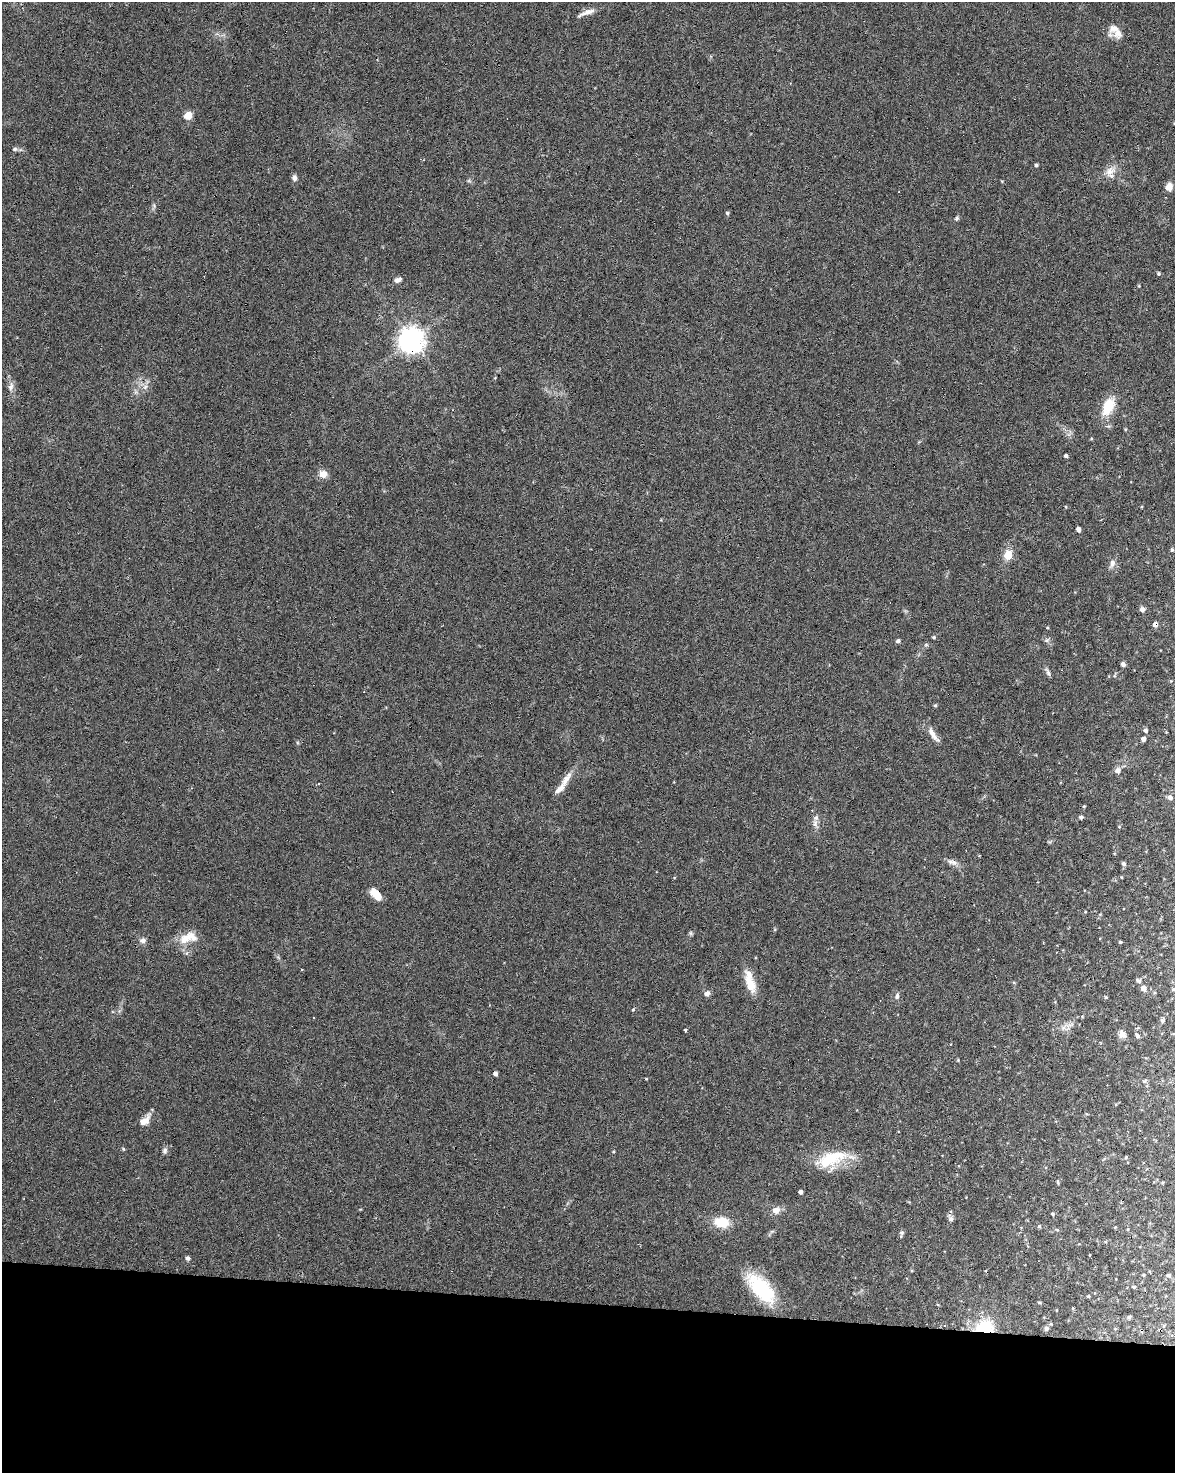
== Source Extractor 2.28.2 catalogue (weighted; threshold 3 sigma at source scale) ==
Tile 10 of 4 x 3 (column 2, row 3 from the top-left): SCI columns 1181-2353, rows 281-1751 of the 4700 x 4920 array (HDU 1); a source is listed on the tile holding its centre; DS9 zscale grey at full resolution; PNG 1177 x 1475 px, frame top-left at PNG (2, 2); no overlay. Shown black and unused: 12% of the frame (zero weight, under 3 of 6 exposures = <1% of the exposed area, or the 3 px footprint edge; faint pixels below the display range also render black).
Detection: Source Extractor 2.28.2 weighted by HDU 2 'WHT'; one run over the whole footprint, this tile lists its part. Background 0.0445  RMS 0.0036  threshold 0.0148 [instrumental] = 3 sigma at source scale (4.09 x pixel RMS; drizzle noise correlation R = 1.36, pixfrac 0.8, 0.0396/0.0396 arcsec/px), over >= 5 px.
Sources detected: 114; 14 cosmic-ray / hot-pixel residue — not listed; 6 inside a brighter listed object's ellipse — not listed separately; the other 94 listed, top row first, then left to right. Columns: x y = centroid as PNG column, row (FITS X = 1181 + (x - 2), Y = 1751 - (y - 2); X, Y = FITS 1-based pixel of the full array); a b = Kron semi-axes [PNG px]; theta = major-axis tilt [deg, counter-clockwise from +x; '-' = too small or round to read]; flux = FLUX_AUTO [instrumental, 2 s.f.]
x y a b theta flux
587 12 25 6 20 2.5
1118 33 18 12 16 3.1
188 115 7 6 - 4.3
15 149 7 5 1 0.67
1036 165 4 4 - 0.51
1110 171 18 11 43 3.4
294 178 7 6 - 1.2
1169 187 9 7 75 2.3
727 213 4 4 - 0.63
956 218 5 5 - 0.57
1158 274 4 4 - 0.51
398 280 10 6 21 1.3
411 340 8 8 - 340
11 387 14 7 74 1.6
145 387 7 5 46 0.91
1108 406 25 14 63 7.4
1091 439 5 3 - 0.3
1066 456 3 3 - 0.69
323 474 9 9 - 2.6
1078 529 4 4 - 1.4
1172 550 5 4 - 0.52
1008 555 10 8 74 4.3
1112 563 10 7 81 1.6
1142 609 5 5 - 1.4
1155 624 5 5 - 1.6
1047 628 4 3 - 0.26
934 637 5 4 - 0.37
1047 640 7 5 23 0.73
898 641 5 4 - 0.82
926 645 6 4 -1 0.47
1123 664 5 4 - 1
1048 672 13 4 -66 0.9
935 705 4 4 - 0.47
1145 730 5 5 - 0.76
933 735 25 7 -56 2.7
1143 739 4 4 - 1.3
1117 771 6 6 - 1.8
566 780 25 8 59 3.6
1170 797 6 5 - 1.2
1084 806 4 3 - 0.3
1081 817 5 4 - 0.79
815 823 12 7 89 1.6
952 862 16 6 -13 1.7
1123 864 5 5 - 0.76
376 895 12 7 -51 5.6
690 933 7 4 -89 0.5
186 938 24 12 40 5.2
143 941 8 7 - 1.3
1120 942 4 3 - 0.32
1139 981 7 5 -31 0.67
751 985 21 13 -69 5.2
1144 988 5 5 - 1.8
707 994 7 6 - 1.3
897 996 9 5 88 0.87
1106 997 4 3 - 0.35
633 1010 4 4 - 0.36
313 1017 3 3 - 0.8
1162 1020 4 4 - 0.72
1068 1027 14 11 -90 2.2
685 1030 3 2 - 0.54
1122 1034 9 7 -52 2
1137 1035 7 5 -46 0.79
495 1074 4 4 - 1.1
646 1079 5 3 - 0.28
1145 1081 7 4 29 0.52
144 1120 16 8 44 3.1
123 1149 5 3 - 0.33
165 1150 9 6 -87 0.93
613 1152 4 3 - 0.3
1126 1157 5 3 - 0.31
830 1158 47 17 12 13
1058 1182 5 3 - 0.42
1163 1182 4 3 - 0.27
800 1192 4 4 - 0.94
776 1210 9 8 - 2.3
1052 1214 5 4 - 0.38
950 1218 10 7 -73 1.3
721 1222 14 10 -7 8
1039 1226 4 4 - 0.45
1115 1227 4 3 - 0.27
1128 1229 4 3 - 0.31
901 1233 8 4 77 0.71
1090 1255 3 2 - 0.2
188 1258 5 5 - 0.86
1143 1275 4 3 - 0.29
1169 1275 4 4 - 0.73
1133 1287 6 4 -7 0.38
761 1288 39 17 -47 20
1088 1296 4 3 - 0.31
1039 1302 5 3 - 0.34
1073 1308 3 3 - 0.31
1129 1317 4 4 - 0.57
985 1327 22 15 5 12
1046 1328 5 5 - 1
Overlapping masked pixels (flux is a lower limit): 4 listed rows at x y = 411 340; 1155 624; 376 895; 985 1327